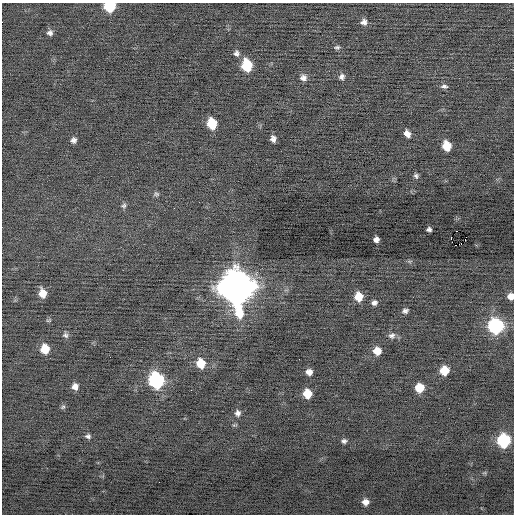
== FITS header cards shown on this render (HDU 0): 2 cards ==
NAXIS1  =                  512 / Axis length
NAXIS2  =                  512 / Axis length

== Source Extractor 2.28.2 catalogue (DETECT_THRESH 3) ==
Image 512 x 512 px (HDU 0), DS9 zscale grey, 1 PNG px = 1 image px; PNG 516 x 516 px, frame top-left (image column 1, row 512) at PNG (2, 3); no overlay
Background -0.0431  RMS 0.69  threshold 2.07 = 3 sigma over >= 5 px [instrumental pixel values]
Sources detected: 49; all 49 listed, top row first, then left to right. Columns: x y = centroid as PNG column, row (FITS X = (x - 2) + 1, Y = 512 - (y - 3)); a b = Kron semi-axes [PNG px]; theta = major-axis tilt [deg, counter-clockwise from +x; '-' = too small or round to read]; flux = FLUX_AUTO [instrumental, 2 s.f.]
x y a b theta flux
110 6 8 7 - 2600
364 22 8 7 - 210
50 33 7 7 - 160
337 47 7 5 0 99
236 53 8 6 -80 150
247 65 9 7 -80 2100
342 77 8 7 - 170
303 78 9 8 - 220
444 86 9 5 -3 130
212 123 9 7 -79 1400
407 134 8 6 -54 280
273 139 6 5 - 200
74 140 6 6 - 170
447 146 8 7 - 970
416 176 7 6 - 100
156 194 8 6 -2 100
124 205 7 6 - 120
429 229 5 4 - 120
451 238 3 2 - 310
376 239 5 5 - 190
465 240 3 2 - 97
237 286 15 12 -77 110000
42 293 8 7 - 560
359 296 8 7 - 790
510 296 6 6 - 300
374 303 6 5 - 160
405 311 7 6 - 140
48 320 7 3 8 57
496 326 9 9 - 8100
65 335 8 6 -67 130
392 336 9 8 - 190
45 349 8 7 - 910
377 351 7 7 - 550
201 363 9 8 - 930
444 370 7 7 - 1000
309 372 6 6 - 280
156 380 10 8 -72 8200
75 386 7 6 - 260
419 388 7 7 - 940
191 390 2 2 - 22
307 393 7 7 - 780
63 407 7 6 - 82
237 413 8 7 - 180
234 425 8 3 4 54
88 436 7 6 - 130
504 440 8 8 - 4700
344 441 6 5 - 130
484 473 6 4 18 59
365 502 7 7 - 300
At the frame edge (FLAGS 8, measured only in part): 2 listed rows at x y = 110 6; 510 296